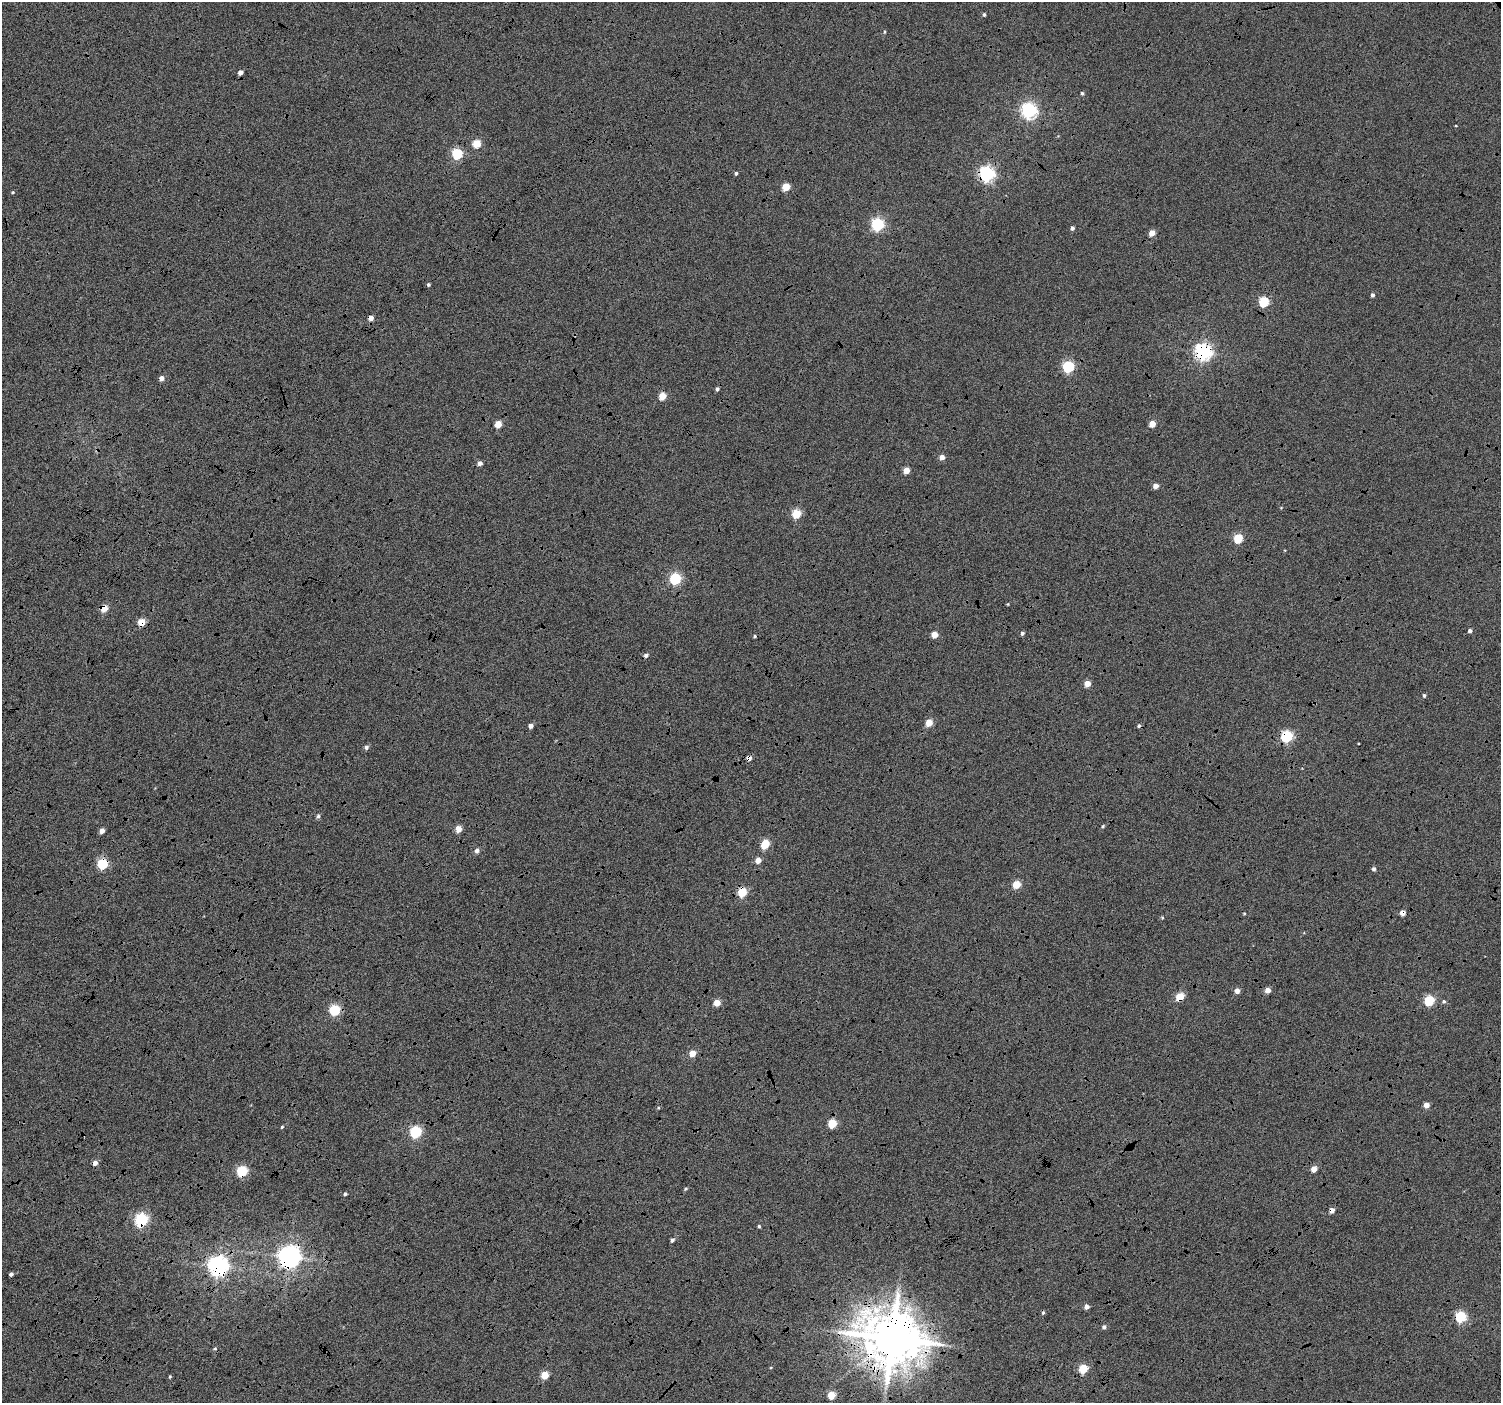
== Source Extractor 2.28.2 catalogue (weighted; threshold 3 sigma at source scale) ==
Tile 7 of 4 x 4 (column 3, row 2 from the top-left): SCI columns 3007-4505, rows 3012-4412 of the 6003 x 5959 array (HDU 1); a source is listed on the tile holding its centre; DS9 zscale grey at full resolution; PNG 1503 x 1405 px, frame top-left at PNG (2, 2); no overlay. Shown black and unused: <1% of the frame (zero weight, under 4 of 12 exposures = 2% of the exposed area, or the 3 px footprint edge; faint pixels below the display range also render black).
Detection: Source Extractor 2.28.2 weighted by HDU 2 'WHT'; one run over the whole footprint, this tile lists its part. Background -0.0512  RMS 0.021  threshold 0.086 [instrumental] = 3 sigma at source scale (4.09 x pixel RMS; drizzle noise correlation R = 1.36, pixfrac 0.8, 0.0396/0.0396 arcsec/px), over >= 5 px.
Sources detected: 97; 9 cosmic-ray / hot-pixel residue — not listed; the other 88 listed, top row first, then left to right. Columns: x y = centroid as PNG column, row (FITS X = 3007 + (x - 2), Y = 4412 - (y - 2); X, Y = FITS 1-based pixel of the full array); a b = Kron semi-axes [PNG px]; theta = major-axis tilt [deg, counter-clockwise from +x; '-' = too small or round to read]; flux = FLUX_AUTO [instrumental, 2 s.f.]
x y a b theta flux
984 14 4 4 - 3.6
884 32 5 3 - 1.9
240 72 4 4 - 10
1082 93 4 3 - 2.9
1029 110 6 6 - 580
1456 126 3 2 - 1.4
476 143 5 5 - 56
457 154 5 5 - 150
736 173 4 3 - 4.1
987 174 6 6 - 540
786 187 5 5 - 51
13 192 5 4 - 2.2
878 224 6 5 - 290
1072 228 4 4 - 5.4
1152 233 4 4 - 22
428 284 4 4 - 3.3
1372 295 4 4 - 4.9
1264 302 5 5 - 110
370 318 4 4 - 15
1203 352 6 6 - 710
1068 367 6 5 - 210
161 378 4 4 - 11
717 389 4 4 - 4.8
662 396 5 4 - 47
498 424 5 4 - 36
1152 424 4 4 - 26
942 457 5 5 - 12
480 463 5 4 - 8.5
906 470 5 4 - 31
1156 486 4 4 - 13
796 514 5 5 - 80
1238 538 5 5 - 86
675 579 5 5 - 200
1008 604 3 3 - 1.6
104 608 5 5 - 36
141 622 5 5 - 47
1470 631 4 4 - 5.5
1022 633 5 4 - 4.4
934 635 4 4 - 25
1087 684 4 4 - 25
1424 695 5 4 - 3.2
929 722 5 4 - 41
531 726 4 4 - 9
1287 736 6 5 - 220
366 747 5 5 - 5.5
318 816 5 5 - 3.9
1103 826 5 4 - 2.2
458 829 5 4 - 25
102 831 4 4 - 10
765 844 7 5 63 71
477 850 5 5 - 7.9
758 860 5 5 - 17
102 864 5 5 - 140
1374 869 5 4 - 4.8
1016 884 5 5 - 58
742 892 5 5 - 100
1244 913 4 3 - 1.6
1162 917 4 3 - 1.9
1268 990 5 4 - 15
1237 991 5 4 - 12
1180 997 5 5 - 59
1429 1000 5 5 - 120
1444 1001 6 6 - 3.1
717 1003 5 4 - 28
335 1010 5 5 - 160
692 1053 5 4 - 32
1426 1105 4 4 - 17
832 1123 5 5 - 87
282 1127 4 3 - 2.1
416 1132 6 5 - 200
1314 1169 5 4 - 23
242 1171 5 5 - 150
686 1189 5 3 - 2.4
345 1194 4 4 - 3.3
141 1220 6 6 - 270
759 1226 4 3 - 2.5
672 1240 4 4 - 4.5
289 1257 7 7 - 1600
218 1266 7 7 - 1200
11 1274 4 4 - 5.6
1087 1307 4 4 - 9.6
1460 1317 5 5 - 170
1104 1327 5 5 - 5.4
892 1338 17 15 -24 11000
1083 1369 5 5 - 84
545 1375 5 5 - 44
170 1377 5 4 - 2
831 1395 5 5 - 51
Overlapping masked pixels (flux is a lower limit): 15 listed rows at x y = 987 174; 370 318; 1203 352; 104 608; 141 622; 1287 736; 102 864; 742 892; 1180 997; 242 1171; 141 1220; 289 1257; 218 1266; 1460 1317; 892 1338